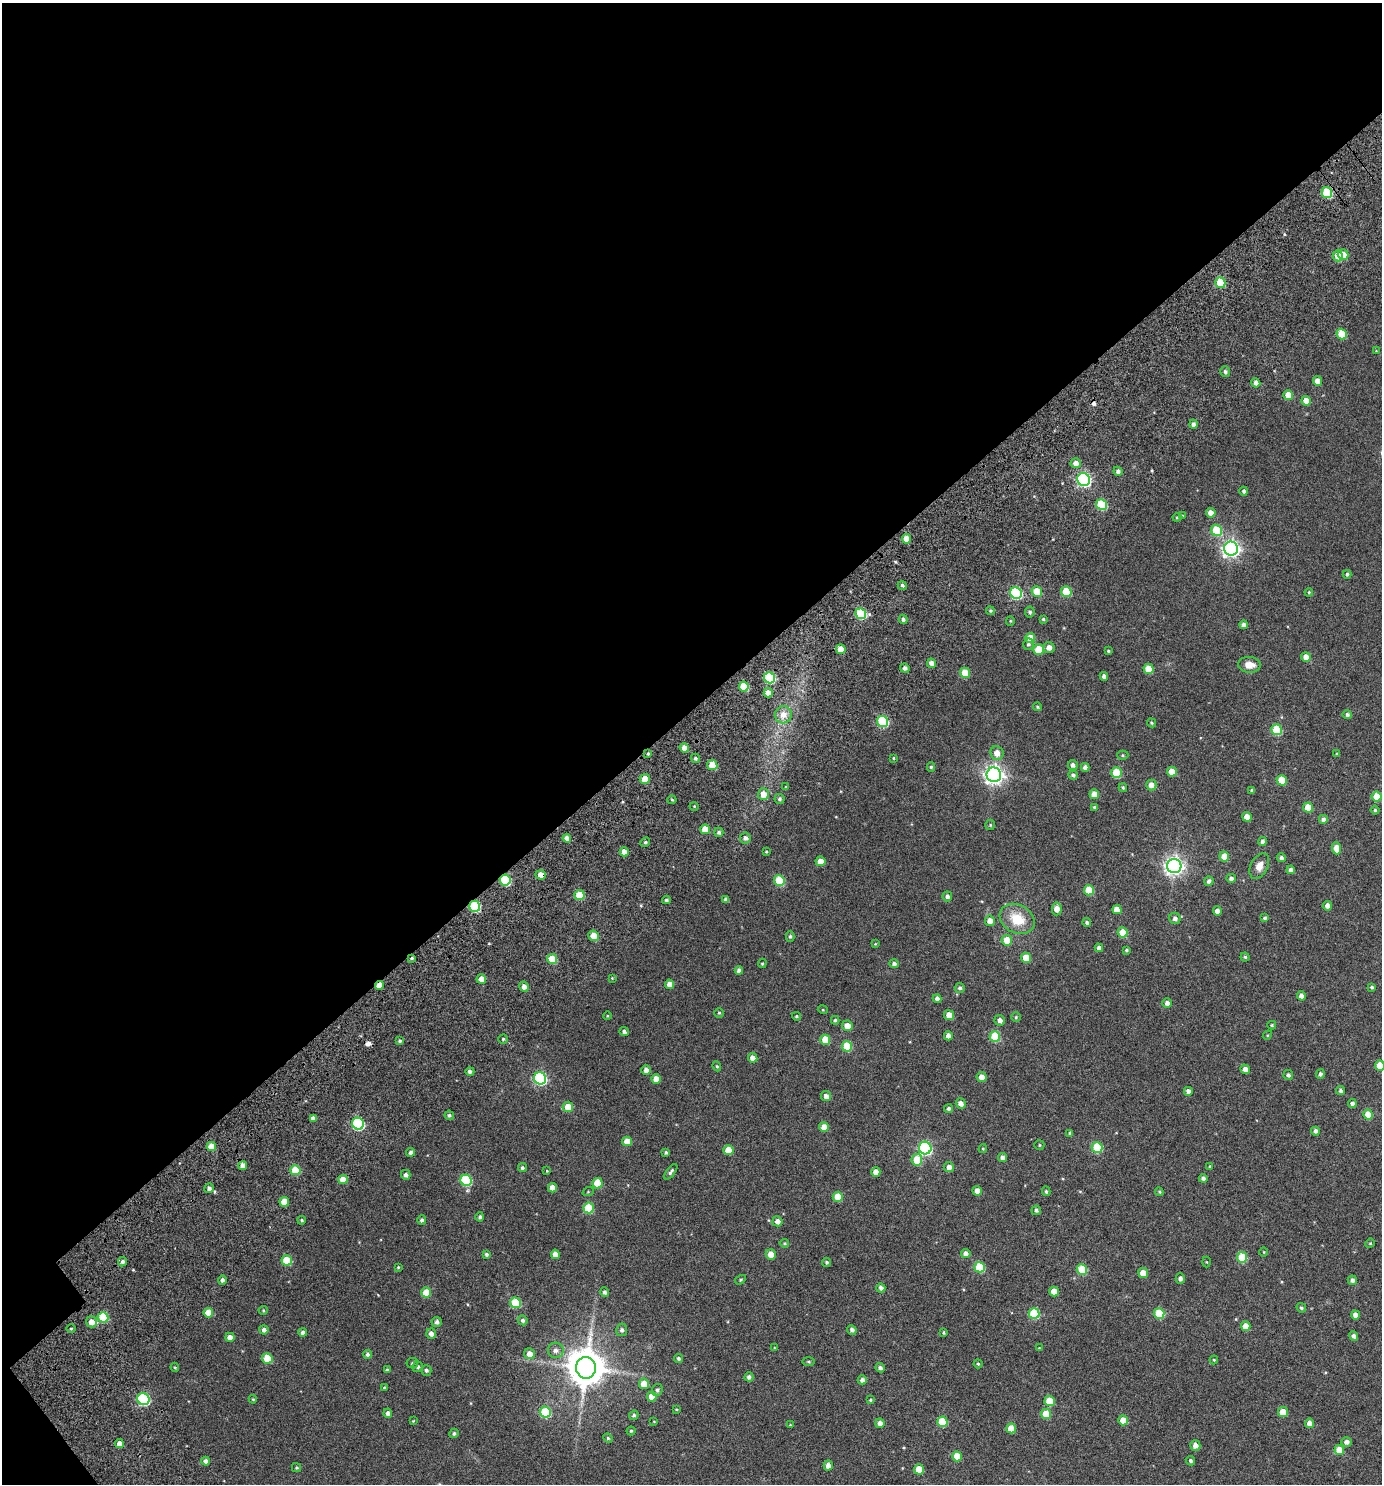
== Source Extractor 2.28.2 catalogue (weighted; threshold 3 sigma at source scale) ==
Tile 1 of 2 x 2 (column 1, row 1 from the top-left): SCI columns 165-1544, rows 1633-3114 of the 3235 x 3254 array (HDU 1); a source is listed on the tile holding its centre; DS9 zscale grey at full resolution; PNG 1384 x 1486 px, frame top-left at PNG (2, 3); each listed source drawn as its Kron ellipse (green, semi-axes under 4 px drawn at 4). Shown black and unused: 48% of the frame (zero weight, under 3 of 6 exposures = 13% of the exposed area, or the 3 px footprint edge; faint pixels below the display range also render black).
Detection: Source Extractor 2.28.2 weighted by HDU 2 'WHT'; one run over the whole footprint, this tile lists its part. Background 0.0305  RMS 0.013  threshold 0.0541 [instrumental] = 3 sigma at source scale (4.09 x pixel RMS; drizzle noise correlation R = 1.36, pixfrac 0.8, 0.0396/0.0396 arcsec/px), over >= 5 px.
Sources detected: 332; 2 cosmic-ray / hot-pixel residue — neither listed nor drawn; the other 330 listed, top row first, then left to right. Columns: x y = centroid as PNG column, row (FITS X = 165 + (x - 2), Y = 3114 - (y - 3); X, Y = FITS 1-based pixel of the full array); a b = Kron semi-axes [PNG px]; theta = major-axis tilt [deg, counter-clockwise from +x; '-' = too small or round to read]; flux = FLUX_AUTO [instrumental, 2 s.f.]
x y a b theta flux
1327 193 5 5 - 58
1343 255 5 5 - 16
1338 256 5 5 - 11
1220 283 5 5 - 39
1342 334 5 5 - 33
1376 351 3 3 - 0.8
1225 372 5 5 - 2.5
1317 381 5 4 - 8.7
1256 383 4 4 - 4.8
1288 395 5 4 - 15
1306 401 5 4 - 9.8
1193 424 4 4 - 3.6
1076 463 5 5 - 7.3
1118 471 5 4 - 3.5
1084 480 7 6 - 210
1244 491 4 4 - 2.4
1101 505 5 5 - 55
1211 513 5 4 - 7.9
1182 516 4 4 - 1.3
1177 517 4 4 - 1.1
1216 530 6 5 - 42
906 539 4 4 - 15
1231 549 7 7 - 420
1347 574 4 4 - 1.9
902 585 5 4 - 2.2
1037 592 5 5 - 20
1066 592 5 5 - 35
1309 592 4 4 - 1.1
1016 593 6 5 - 110
990 611 4 3 - 1.5
1030 612 5 5 - 2.3
861 614 5 5 - 58
903 619 5 4 - 3
1043 619 4 4 - 1.4
1010 621 5 4 - 1.2
1243 625 4 4 - 3.4
1030 638 5 5 - 17
1028 644 6 5 - 2.5
1049 647 5 5 - 7.1
841 649 5 4 - 15
1038 650 5 5 - 24
1108 651 4 3 - 1.4
1306 657 5 4 - 6.8
932 663 5 4 - 5.9
1249 665 11 8 -4 10
905 668 5 4 - 3.8
1148 669 5 5 - 22
965 673 5 5 - 25
1104 676 4 4 - 4.6
770 678 6 5 - 77
744 687 5 5 - 32
768 693 5 4 - 7.6
1037 707 4 3 - 1.4
783 715 9 8 - 11
1347 715 4 4 - 2.6
883 721 6 5 - 80
1151 723 5 4 - 1.5
1277 730 5 5 - 46
684 748 5 4 - 9.1
997 753 7 6 - 9.4
648 754 3 3 - 1.5
1337 754 4 3 - 1.7
1123 755 5 4 - 1.5
695 758 4 4 - 2.2
893 758 3 3 - 0.88
712 765 5 5 - 22
1073 765 5 4 - 3.4
931 767 5 4 - 1.7
1085 767 4 4 - 4.4
1172 772 5 4 - 14
1116 773 5 5 - 37
994 775 7 7 - 550
1073 775 5 4 - 2.5
645 779 5 5 - 13
1282 780 5 5 - 23
1151 785 5 5 - 7.4
786 787 4 3 - 1.1
1123 788 4 3 - 1.5
1252 790 4 3 - 1.5
763 794 6 5 - 11
1094 794 5 4 - 12
1377 797 5 5 - 22
780 799 5 5 - 2.4
672 800 4 4 - 1.3
694 806 5 3 - 0.96
1094 807 4 4 - 1.8
1308 807 5 5 - 20
1375 810 4 4 - 1.7
1247 817 5 4 - 10
1323 819 5 5 - 3.7
990 825 5 5 - 1.3
705 829 5 4 - 17
719 832 4 4 - 2.4
567 838 4 4 - 6.5
745 838 5 5 - 3.7
1262 841 4 4 - 3.1
645 842 5 4 - 1.7
1336 848 6 4 -87 13
624 852 4 4 - 8.3
766 852 4 3 - 1.1
1224 856 5 5 - 14
1281 858 4 4 - 2.9
820 861 5 5 - 12
1174 866 7 7 - 510
1259 866 13 8 63 10
1291 870 4 4 - 4.4
541 875 5 4 - 11
1231 878 5 4 - 3.2
505 880 5 5 - 62
779 881 5 5 - 46
1209 881 4 4 - 3.5
1089 890 5 5 - 29
579 895 5 5 - 26
947 896 5 5 - 3.9
726 899 4 4 - 4
666 900 4 3 - 1.8
475 906 5 5 - 73
1327 906 5 4 - 5.6
1057 909 6 5 - 9.6
1117 910 5 4 - 11
1217 911 4 4 - 5.9
1175 918 6 5 - 3.8
1265 918 4 4 - 2.1
1017 919 18 14 -28 29
990 921 5 5 - 8.2
1087 923 4 4 - 2.2
1123 932 5 5 - 19
594 936 5 5 - 13
790 936 5 4 - 1.8
1007 940 5 5 - 16
875 944 4 2 - 0.72
1099 948 4 4 - 3.9
1127 950 4 4 - 1.5
1245 957 4 4 - 1.6
412 958 4 3 - 1.5
1026 958 5 5 - 17
552 959 5 5 - 25
762 963 5 4 - 1.2
894 964 4 4 - 3
739 970 4 4 - 3.7
612 978 3 3 - 0.86
481 979 5 5 - 10
669 984 4 4 - 7.8
379 985 4 4 - 9.4
524 987 5 4 - 6.2
1372 987 4 3 - 1.6
960 988 5 4 - 2.7
1301 996 4 4 - 5.7
937 999 4 4 - 3.9
1167 1003 5 4 - 4.8
823 1010 5 3 - 0.87
719 1013 5 4 - 1.4
949 1015 5 4 - 14
607 1016 4 3 - 0.86
796 1016 4 3 - 1.3
1016 1017 5 5 - 1.4
835 1020 4 4 - 1.6
1000 1020 5 5 - 5.5
1272 1025 4 4 - 1.3
847 1026 5 5 - 11
624 1031 5 4 - 3
1267 1035 5 4 - 1.3
948 1036 4 4 - 6.4
995 1036 5 5 - 46
503 1039 4 4 - 1.6
825 1040 5 5 - 20
400 1041 4 3 - 2
847 1046 5 5 - 38
753 1058 5 4 - 6.5
1380 1065 5 5 - 18
717 1066 5 4 - 1.3
1245 1069 5 4 - 6.6
646 1070 5 4 - 5
470 1071 4 4 - 3.1
1320 1074 4 4 - 2.6
1288 1075 5 5 - 2.6
982 1077 5 5 - 9.6
540 1078 6 6 - 150
656 1079 5 4 - 9.9
1188 1091 4 4 - 4.5
1340 1091 4 4 - 2.6
826 1096 5 5 - 4.7
961 1103 5 5 - 6.6
1352 1103 4 4 - 3.6
568 1107 5 5 - 16
949 1109 4 4 - 2.7
449 1115 5 4 - 2.1
1368 1115 5 4 - 19
313 1118 4 4 - 5.4
358 1124 6 5 - 120
824 1127 5 5 - 9.6
1315 1131 4 4 - 3.4
1070 1133 4 3 - 1.8
627 1141 5 4 - 14
1039 1145 5 4 - 1.2
211 1146 4 4 - 13
1097 1147 5 5 - 48
925 1148 6 6 - 170
983 1149 4 4 - 1.1
728 1150 5 5 - 17
411 1152 4 4 - 3.6
666 1152 3 3 - 1.7
1003 1158 4 4 - 5.1
917 1160 6 5 - 25
243 1166 4 4 - 6.8
1210 1166 4 3 - 1
949 1167 5 5 - 5.4
522 1168 4 4 - 2.1
295 1170 5 5 - 30
547 1171 4 3 - 0.79
671 1172 9 4 52 2.8
876 1172 5 4 - 9.4
406 1175 5 4 - 3.5
1203 1178 4 4 - 3.1
343 1180 5 4 - 12
466 1180 6 5 - 72
597 1183 5 5 - 29
209 1188 5 5 - 4
552 1188 4 4 - 8.9
977 1191 5 4 - 7.8
1046 1191 5 3 - 1.6
588 1192 5 3 - 1
1159 1192 4 4 - 1.2
838 1197 5 5 - 24
284 1202 5 5 - 14
589 1208 5 5 - 40
1036 1210 5 4 - 2.4
480 1217 4 4 - 2.1
302 1220 4 3 - 1.5
422 1220 4 4 - 2.8
777 1221 5 5 - 5.7
784 1243 5 4 - 1.1
1370 1243 5 4 - 1.3
1264 1252 5 3 - 0.89
966 1253 5 4 - 5.3
486 1254 4 4 - 2.3
555 1254 4 4 - 8.8
771 1254 5 5 - 10
1242 1257 5 5 - 42
287 1260 5 5 - 33
123 1262 5 4 - 3.1
827 1262 4 4 - 1.9
1206 1262 5 3 - 0.99
398 1267 3 3 - 0.98
979 1267 5 5 - 43
1082 1270 5 5 - 40
1143 1273 5 5 - 14
1180 1278 5 4 - 3.7
222 1280 4 4 - 3
740 1280 6 3 32 1.3
1352 1280 5 4 - 3.3
881 1288 4 4 - 3.7
1054 1291 5 4 - 15
426 1292 5 5 - 21
605 1292 5 4 - 2.8
515 1303 5 5 - 45
1301 1308 5 4 - 1.6
263 1310 4 4 - 1.2
208 1313 5 4 - 18
1034 1313 5 5 - 56
1159 1314 5 5 - 45
1355 1315 4 4 - 6.1
103 1317 5 5 - 42
523 1320 5 4 - 2.6
91 1322 5 5 - 13
437 1322 5 5 - 3.5
1246 1326 5 4 - 14
71 1328 4 3 - 1.2
264 1330 4 4 - 4.2
622 1330 6 5 - 3.1
852 1330 5 4 - 3.5
303 1332 4 4 - 3.6
944 1333 3 3 - 1.3
431 1334 5 5 - 5.6
1354 1336 5 4 - 3.7
230 1337 4 4 - 7.9
775 1348 4 2 - 0.74
1039 1348 3 3 - 0.73
556 1350 8 7 - 5
368 1354 4 4 - 3.2
529 1354 5 5 - 7.9
267 1358 5 5 - 25
679 1359 5 4 - 2.1
1214 1360 4 4 - 1.1
809 1361 6 3 -1 1.3
412 1363 6 5 - 1.9
978 1364 4 4 - 1.3
175 1367 4 4 - 1.2
418 1367 5 5 - 2.9
586 1368 10 10 - 2900
880 1368 5 4 - 3
387 1370 4 3 - 1.7
426 1370 5 5 - 2.7
749 1377 4 4 - 3.4
862 1380 4 4 - 4.3
644 1384 5 5 - 14
384 1388 3 3 - 1.8
657 1390 6 5 - 2.2
652 1396 5 5 - 15
143 1399 6 5 - 120
253 1399 4 3 - 1.1
870 1400 4 3 - 1.4
1050 1401 5 5 - 27
676 1409 4 3 - 0.91
545 1412 5 5 - 51
1283 1412 5 5 - 20
388 1413 4 4 - 3.4
1046 1414 5 5 - 22
634 1415 5 4 - 1.8
1123 1420 5 4 - 15
413 1421 3 2 - 0.82
654 1421 4 2 - 0.73
942 1422 5 5 - 36
880 1423 5 4 - 5.9
1310 1423 5 4 - 8.2
790 1425 3 2 - 0.75
1011 1428 5 4 - 17
631 1431 4 4 - 1.3
454 1433 5 4 - 1.9
608 1438 5 4 - 1.4
1347 1442 5 5 - 4.6
119 1444 4 4 - 7.7
1195 1445 5 5 - 6.6
1339 1450 5 5 - 14
957 1456 5 5 - 20
206 1461 4 4 - 3.6
1190 1461 5 4 - 2.2
828 1466 5 4 - 5.9
297 1468 4 4 - 1.4
919 1469 5 5 - 22
Overlapping masked pixels (flux is a lower limit): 6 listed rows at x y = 744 687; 541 875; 505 880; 475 906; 412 958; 379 985
Isophote crosses this tile's border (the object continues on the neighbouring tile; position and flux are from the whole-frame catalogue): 1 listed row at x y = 1380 1065